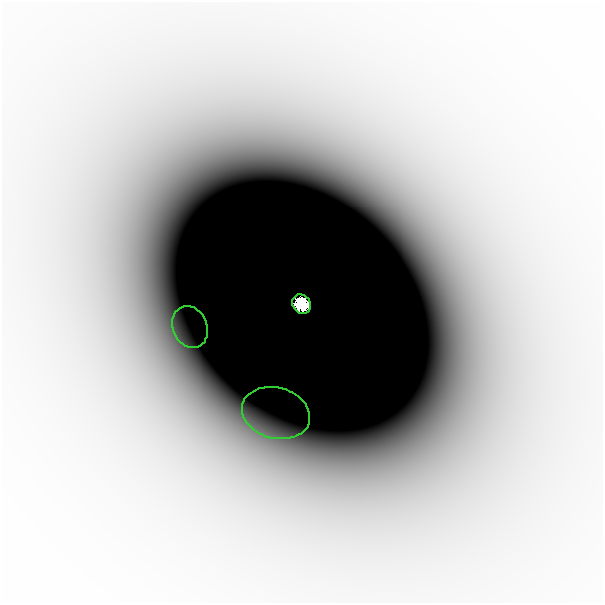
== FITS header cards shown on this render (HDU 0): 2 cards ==
NAXIS1  =                  601
NAXIS2  =                  601

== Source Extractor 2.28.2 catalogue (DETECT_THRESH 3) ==
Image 601 x 601 px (HDU 0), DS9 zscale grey, 1 PNG px = 1 image px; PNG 605 x 605 px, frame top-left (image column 1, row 601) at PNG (2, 2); each listed source drawn as its Kron ellipse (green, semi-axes under 4 px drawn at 4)
Background -3.18e-07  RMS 1.0e-07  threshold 3.06e-07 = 3 sigma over >= 5 px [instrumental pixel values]
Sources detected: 3; all 3 listed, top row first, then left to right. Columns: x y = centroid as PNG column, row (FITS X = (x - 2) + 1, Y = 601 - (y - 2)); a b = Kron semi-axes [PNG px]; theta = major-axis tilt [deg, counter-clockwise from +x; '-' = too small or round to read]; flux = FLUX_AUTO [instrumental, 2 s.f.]
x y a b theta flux
302 304 10 8 -50 1.5e+00
190 327 21 17 -67 2.0e-04
276 413 34 25 -15 2.8e-04